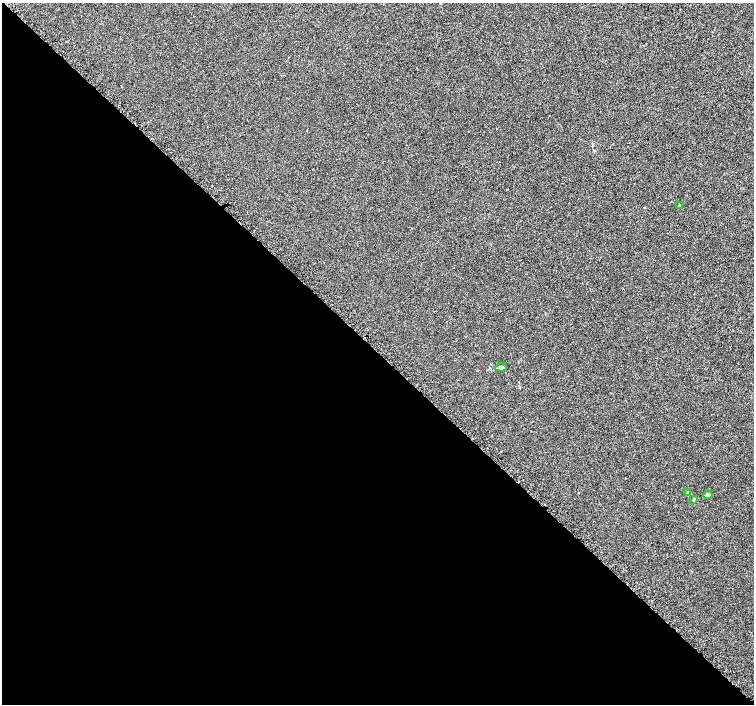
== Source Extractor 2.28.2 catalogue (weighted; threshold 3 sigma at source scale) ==
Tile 14 of 4 x 4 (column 2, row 4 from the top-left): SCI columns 1536-3039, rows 199-1602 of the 6096 x 6087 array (HDU 1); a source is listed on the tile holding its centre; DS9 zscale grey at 2 x 2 block average (1 PNG px = mean of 2 x 2 image px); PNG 756 x 706 px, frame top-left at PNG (2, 3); each listed source drawn as its Kron ellipse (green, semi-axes under 4 px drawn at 4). Shown black and unused: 50% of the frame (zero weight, under 3 of 5 exposures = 3% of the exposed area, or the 3 px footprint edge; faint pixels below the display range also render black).
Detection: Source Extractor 2.28.2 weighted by HDU 2 'WHT'; one run over the whole footprint, this tile lists its part. Background 3.81e-05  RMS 0.0014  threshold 0.00625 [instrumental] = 3 sigma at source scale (4.5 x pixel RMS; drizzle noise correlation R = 1.50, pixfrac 1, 0.0396/0.0396 arcsec/px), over >= 5 px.
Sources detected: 5; all 5 listed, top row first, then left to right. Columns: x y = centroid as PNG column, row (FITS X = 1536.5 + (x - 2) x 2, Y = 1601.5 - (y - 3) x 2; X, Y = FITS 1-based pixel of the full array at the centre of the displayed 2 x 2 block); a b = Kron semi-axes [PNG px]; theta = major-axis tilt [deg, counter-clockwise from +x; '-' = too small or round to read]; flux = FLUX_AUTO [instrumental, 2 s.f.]
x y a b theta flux
680 206 3 3 - 0.5
501 367 6 3 5 0.6
687 492 3 2 - 0.19
708 495 4 3 - 0.84
693 499 3 3 - 0.27